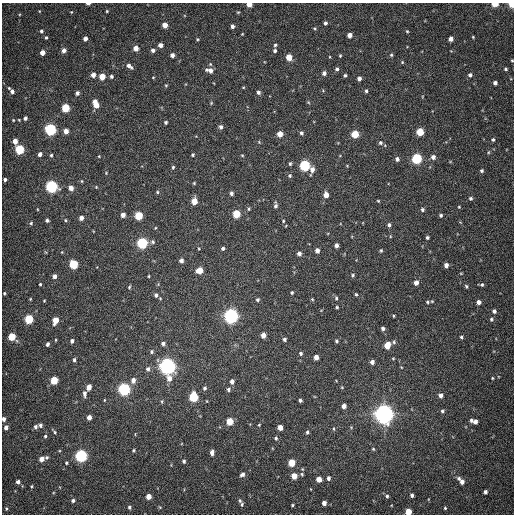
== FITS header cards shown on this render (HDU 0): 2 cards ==
NAXIS1  =                  512
NAXIS2  =                  512

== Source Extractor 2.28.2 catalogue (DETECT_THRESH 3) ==
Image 512 x 512 px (HDU 0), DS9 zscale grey, 1 PNG px = 1 image px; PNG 516 x 516 px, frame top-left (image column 1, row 512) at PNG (2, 3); no overlay
Background 345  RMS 7.7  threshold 23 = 3 sigma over >= 5 px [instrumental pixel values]
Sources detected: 243; all 243 listed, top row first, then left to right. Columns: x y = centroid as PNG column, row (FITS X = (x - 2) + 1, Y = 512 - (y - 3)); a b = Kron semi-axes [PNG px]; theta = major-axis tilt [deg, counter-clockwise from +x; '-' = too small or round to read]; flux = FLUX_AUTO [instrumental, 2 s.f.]
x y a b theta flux
88 4 4 2 - 1300
249 4 4 4 - 5500
495 4 5 3 - 10000
512 4 4 3 - 20000
39 11 4 3 - 380
107 11 3 2 - 460
71 12 3 3 - 390
238 12 4 4 - 520
325 23 4 3 - 1300
165 25 4 4 - 4400
232 26 4 3 - 1800
315 28 4 3 - 560
41 31 5 5 - 1100
407 31 5 4 - 590
242 34 3 2 - 390
350 35 4 4 - 3400
473 37 4 3 - 500
46 38 5 4 - 780
85 39 4 4 - 2400
197 39 4 3 - 570
451 39 4 4 - 2800
160 45 4 4 - 2800
275 45 4 4 - 860
136 48 4 4 - 4000
64 50 5 4 - 2600
153 50 4 4 - 1700
275 51 4 4 - 1000
42 53 4 4 - 3800
172 55 4 4 - 2200
340 55 4 3 - 590
391 55 4 4 - 710
289 57 5 4 - 7500
330 57 4 3 - 410
512 60 3 3 - 480
402 62 5 4 - 570
210 64 5 4 - 640
129 66 7 4 -37 2100
337 69 5 4 - 1100
506 69 4 4 - 780
210 70 8 5 -13 3000
324 73 5 5 - 1800
93 75 4 4 - 3000
345 75 5 4 - 760
470 75 5 5 - 1500
102 76 5 4 - 8300
111 76 4 4 - 920
153 77 4 3 - 390
359 78 4 4 - 2000
495 83 4 4 - 1800
166 85 4 4 - 560
9 88 4 3 - 530
12 91 5 4 - 1900
366 91 4 3 - 840
258 92 5 4 - 1500
77 93 4 4 - 1400
95 101 4 3 - 2600
308 102 5 4 - 560
211 103 5 4 - 560
96 105 5 5 - 5500
65 108 5 5 - 20000
25 118 4 4 - 1400
13 120 4 4 - 500
166 122 3 3 - 970
221 127 5 5 - 1500
50 129 5 5 - 74000
66 131 4 4 - 3600
420 132 5 5 - 16000
301 133 5 4 - 1200
280 134 4 4 - 6200
355 134 5 5 - 15000
493 140 5 5 - 860
15 141 5 4 - 3700
259 142 5 4 - 510
380 143 5 5 - 1200
19 149 5 5 - 32000
488 152 6 4 88 570
40 154 5 4 - 1500
51 155 4 4 - 700
193 155 4 3 - 680
242 155 4 3 - 500
99 156 4 3 - 410
433 157 5 5 - 2300
397 159 5 4 - 1700
417 159 5 5 - 52000
290 164 5 4 - 760
305 165 5 5 - 60000
347 166 5 3 - 430
173 167 5 4 - 780
312 169 9 5 73 2900
482 171 4 4 - 970
106 173 4 3 - 400
290 176 5 5 - 900
5 179 3 3 - 1000
82 181 4 3 - 480
194 183 4 4 - 530
52 186 5 5 - 91000
96 187 4 4 - 430
71 188 5 4 - 3300
157 192 5 4 - 690
231 193 5 4 - 1500
326 195 5 4 - 4500
470 198 5 5 - 980
194 201 5 4 - 7700
378 201 4 3 - 520
276 205 8 4 88 1300
459 207 4 4 - 480
37 209 4 3 - 380
249 209 4 4 - 590
422 209 4 4 - 1000
236 214 5 5 - 17000
123 215 5 4 - 2900
441 215 4 4 - 890
139 216 5 5 - 20000
81 218 4 4 - 2900
47 220 4 4 - 1100
65 220 4 4 - 570
283 221 4 3 - 530
31 223 4 4 - 680
389 225 5 4 - 1400
427 238 3 3 - 910
153 242 6 6 - 1300
142 243 5 5 - 65000
336 245 4 4 - 2000
223 248 4 3 - 1000
317 250 5 4 - 2400
381 250 5 4 - 640
299 254 5 4 - 2000
181 260 5 4 - 2100
74 264 5 5 - 29000
446 265 4 4 - 2400
199 270 6 5 - 7700
353 275 4 4 - 880
54 276 4 4 - 2200
148 276 3 3 - 480
416 283 5 4 - 2900
40 284 3 3 - 610
482 285 5 4 - 900
466 286 5 4 - 760
129 287 6 3 69 670
292 292 4 4 - 700
4 293 3 3 - 450
356 294 4 3 - 660
156 295 5 5 - 1500
336 298 5 4 - 760
30 299 3 3 - 410
312 299 5 4 - 540
258 300 5 5 - 940
44 301 3 3 - 420
427 302 5 5 - 960
479 302 5 4 - 2300
337 307 3 3 - 650
494 311 5 5 - 1800
231 316 6 5 - 210000
393 316 4 3 - 540
29 319 5 5 - 27000
491 319 6 5 - 980
55 320 6 4 74 7400
383 329 4 4 - 1400
263 335 5 4 - 4400
12 337 5 4 - 15000
461 337 4 3 - 770
284 339 4 4 - 1100
56 340 4 3 - 420
72 341 5 4 - 1300
336 341 4 4 - 840
394 342 5 5 - 840
47 344 4 3 - 1300
163 344 4 4 - 1500
387 345 5 4 - 9000
151 352 6 5 - 1000
301 353 4 4 - 1000
316 357 4 4 - 3600
393 358 5 3 - 460
74 360 5 4 - 1100
372 362 4 4 - 2300
167 366 7 6 - 310000
401 367 4 3 - 370
148 369 7 6 - 1500
492 378 4 3 - 490
54 380 5 4 - 15000
133 380 7 6 - 2900
232 382 5 4 - 2200
89 387 5 4 - 4800
342 387 4 4 - 490
204 388 5 4 - 960
124 389 6 5 - 98000
228 389 5 5 - 1200
84 394 8 5 90 2000
441 395 4 4 - 2300
193 397 6 5 - 36000
104 400 4 3 - 410
300 400 3 3 - 1100
162 401 5 4 - 680
344 406 4 4 - 3300
442 411 5 4 - 920
384 414 6 6 - 560000
89 417 4 4 - 2900
4 419 4 4 - 1800
471 420 5 3 - 1100
230 421 5 4 - 12000
475 422 4 4 - 2400
40 425 5 5 - 1300
259 425 4 3 - 490
36 427 5 4 - 1400
280 427 4 4 - 4400
351 427 5 4 - 530
6 428 5 4 - 2100
334 429 5 3 - 590
54 432 7 3 -48 780
307 432 4 4 - 890
45 436 5 4 - 810
276 438 5 4 - 830
373 449 4 4 - 620
133 450 4 4 - 580
212 453 5 4 - 2600
81 456 5 5 - 110000
47 457 5 4 - 870
42 459 5 4 - 3700
184 461 4 4 - 940
66 463 3 3 - 600
292 463 5 4 - 13000
242 474 5 5 - 1700
302 474 6 4 -49 730
294 476 5 4 - 7000
328 478 5 4 - 1400
459 478 5 4 - 1200
319 479 5 4 - 4100
18 482 4 4 - 1800
462 482 5 4 - 2200
31 486 4 4 - 550
485 492 4 4 - 1500
412 495 4 3 - 1300
148 496 4 4 - 5200
387 496 4 4 - 820
73 500 4 4 - 1100
240 501 6 4 -71 880
324 503 4 4 - 2300
242 504 6 4 79 770
292 505 4 3 - 580
129 507 4 4 - 840
6 508 4 3 - 730
445 508 3 3 - 520
408 512 4 4 - 10000
At the frame edge (FLAGS 8, measured only in part): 7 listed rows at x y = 88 4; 249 4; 495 4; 512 4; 512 60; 4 419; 408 512